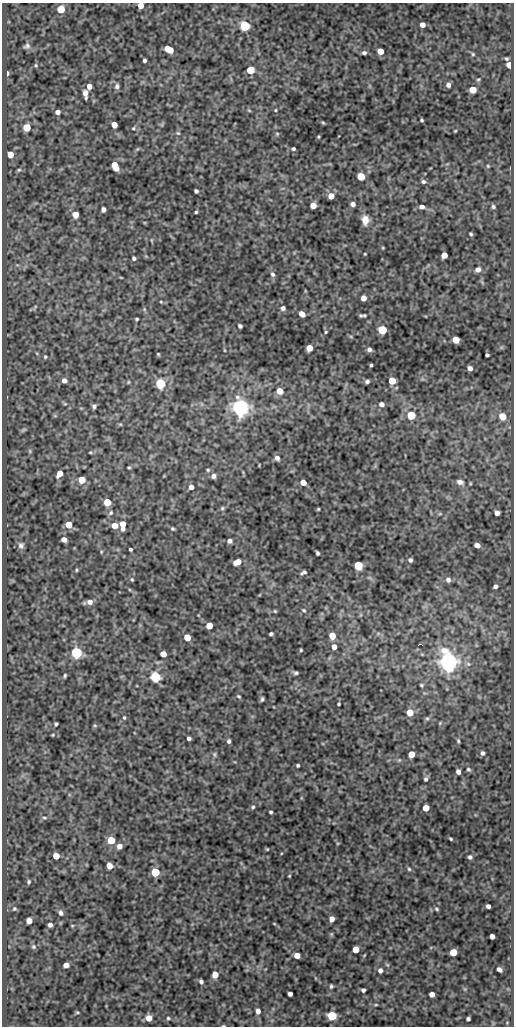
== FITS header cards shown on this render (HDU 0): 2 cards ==
NAXIS1  =                  512
NAXIS2  =                 1024

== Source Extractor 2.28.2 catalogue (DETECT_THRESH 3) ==
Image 512 x 1024 px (HDU 0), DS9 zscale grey, 1 PNG px = 1 image px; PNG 516 x 1028 px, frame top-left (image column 1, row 1024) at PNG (2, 3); no overlay
Background 72.7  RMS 0.49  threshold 1.47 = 3 sigma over >= 5 px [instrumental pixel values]
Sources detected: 211; all 211 listed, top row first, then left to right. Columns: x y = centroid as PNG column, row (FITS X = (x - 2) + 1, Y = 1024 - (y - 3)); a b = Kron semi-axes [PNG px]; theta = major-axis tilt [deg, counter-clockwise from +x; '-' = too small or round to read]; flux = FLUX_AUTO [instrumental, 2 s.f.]
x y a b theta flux
141 5 5 4 - 320
61 9 5 5 - 1100
422 25 4 4 - 210
245 26 5 5 - 3800
27 46 9 6 24 97
169 49 8 5 -26 580
380 51 5 5 - 410
364 53 5 4 - 67
473 54 5 4 - 38
506 59 4 4 - 41
144 60 4 3 - 60
36 65 5 4 - 40
509 65 5 4 - 440
250 70 5 5 - 1200
7 73 4 3 - 96
478 79 5 3 - 37
448 85 4 4 - 100
89 86 5 4 - 210
117 86 7 5 71 92
473 90 5 5 - 650
85 94 8 4 -82 200
249 110 6 3 -20 32
275 110 4 3 - 30
58 112 5 4 - 150
422 120 3 3 - 43
323 123 6 4 -3 38
114 125 5 5 - 330
27 127 5 5 - 860
133 128 4 4 - 37
455 131 4 3 - 28
178 133 6 4 -43 45
277 134 5 5 - 39
318 137 4 3 - 33
293 149 4 4 - 52
10 154 5 5 - 520
115 166 8 5 -61 690
488 166 4 4 - 34
19 170 6 4 21 50
361 176 5 5 - 980
423 182 6 5 - 71
196 191 4 4 - 68
331 196 5 5 - 390
353 204 4 4 - 130
313 205 5 5 - 470
422 207 5 4 - 150
493 207 5 5 - 56
103 209 5 4 - 120
196 212 3 3 - 38
75 214 5 5 - 360
365 220 10 7 -88 310
471 234 4 3 - 44
151 240 5 3 - 29
383 248 5 3 - 26
365 254 3 2 - 27
444 255 5 5 - 400
134 258 4 4 - 66
478 269 6 6 - 160
272 274 7 5 -57 81
363 298 5 4 - 220
161 302 5 3 - 30
35 307 6 4 20 42
283 308 5 5 - 93
144 309 6 4 -72 39
302 314 5 4 - 270
364 315 7 4 3 57
137 319 3 3 - 41
240 326 4 4 - 72
382 330 5 5 - 2100
326 332 4 3 - 32
456 340 5 5 - 690
309 348 5 5 - 570
369 349 5 5 - 91
224 350 5 3 - 25
158 354 3 3 - 33
487 355 3 3 - 58
45 357 5 4 - 40
371 365 3 3 - 46
470 368 5 4 - 140
64 380 5 4 - 150
367 381 5 4 - 75
392 381 5 5 - 820
128 382 5 3 - 29
160 384 5 5 - 3600
279 391 5 5 - 450
65 404 6 4 -18 44
381 404 5 5 - 150
94 406 4 4 - 70
240 408 6 6 - 19000
411 415 5 5 - 1900
55 416 6 4 -19 36
502 416 5 5 - 710
120 424 6 3 -18 34
23 430 9 4 27 57
30 451 6 4 -90 47
90 452 5 3 - 31
277 458 6 5 - 110
129 467 4 3 - 37
208 470 5 4 - 43
59 474 6 4 57 360
213 476 5 5 - 110
82 480 5 5 - 640
303 482 5 4 - 340
460 482 7 5 -15 160
191 487 5 4 - 190
107 502 5 5 - 800
222 508 6 5 - 50
318 509 3 3 - 33
111 513 7 5 53 64
497 513 4 4 - 150
440 514 6 4 -18 40
69 525 5 5 - 560
114 525 5 5 - 410
123 525 8 5 -89 460
172 529 4 4 - 46
64 539 5 4 - 220
230 541 4 4 - 100
21 545 9 8 - 120
477 545 5 4 - 150
130 549 3 3 - 53
101 552 5 3 - 31
317 553 4 3 - 59
410 560 4 4 - 78
237 562 6 5 - 400
358 565 5 5 - 1900
76 570 4 4 - 37
303 572 6 3 25 77
132 579 5 4 - 38
448 580 7 6 - 110
495 586 4 4 - 80
90 602 7 6 - 200
304 610 6 4 -39 48
275 611 5 4 - 37
209 626 5 5 - 560
271 634 4 3 - 57
332 636 5 5 - 450
187 637 5 5 - 620
334 647 5 5 - 210
301 650 3 3 - 36
76 652 5 5 - 5800
163 654 5 4 - 360
448 662 7 6 - 30000
296 673 6 4 -5 63
65 675 5 3 - 48
155 677 5 5 - 3700
421 685 5 4 - 40
239 696 5 4 - 40
262 699 5 3 - 56
339 704 3 2 - 35
410 712 5 5 - 480
124 718 5 4 - 41
427 718 5 5 - 47
56 724 4 3 - 51
95 725 6 4 -1 39
53 735 4 3 - 32
189 738 4 4 - 81
229 741 5 4 - 72
458 741 5 3 - 45
482 753 4 4 - 81
214 754 7 5 -84 60
411 754 5 5 - 490
399 760 5 5 - 41
298 765 3 3 - 49
468 769 5 4 - 46
458 772 5 4 - 140
426 779 5 5 - 63
253 807 5 4 - 49
426 808 5 5 - 450
271 812 3 3 - 51
44 818 6 4 -8 48
451 839 4 3 - 41
111 840 5 5 - 1100
119 846 5 5 - 190
267 849 4 3 - 32
56 856 5 5 - 520
470 857 5 5 - 76
109 866 5 5 - 360
409 869 5 5 - 46
155 872 5 5 - 1600
289 876 3 3 - 28
29 882 5 5 - 51
488 906 4 4 - 110
14 909 5 5 - 50
437 909 6 4 -29 47
61 913 7 5 -70 100
332 919 5 4 - 210
29 921 5 5 - 320
274 923 5 3 - 24
50 925 4 4 - 100
72 926 4 4 - 31
492 936 4 4 - 160
33 947 6 6 - 67
356 950 5 5 - 600
453 952 5 5 - 610
297 955 5 5 - 310
66 965 5 4 - 260
499 969 5 4 - 110
380 970 5 5 - 110
215 975 5 5 - 490
201 982 4 4 - 75
331 986 5 4 - 49
363 990 4 4 - 73
290 994 4 4 - 120
432 994 4 4 - 220
376 1005 5 3 - 30
258 1011 5 4 - 170
77 1012 5 4 - 38
332 1016 5 5 - 2100
149 1018 5 5 - 350
168 1018 4 4 - 41
468 1019 4 3 - 69
223 1026 5 2 - 33
At the frame edge (FLAGS 8, measured only in part): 2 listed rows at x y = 141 5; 223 1026